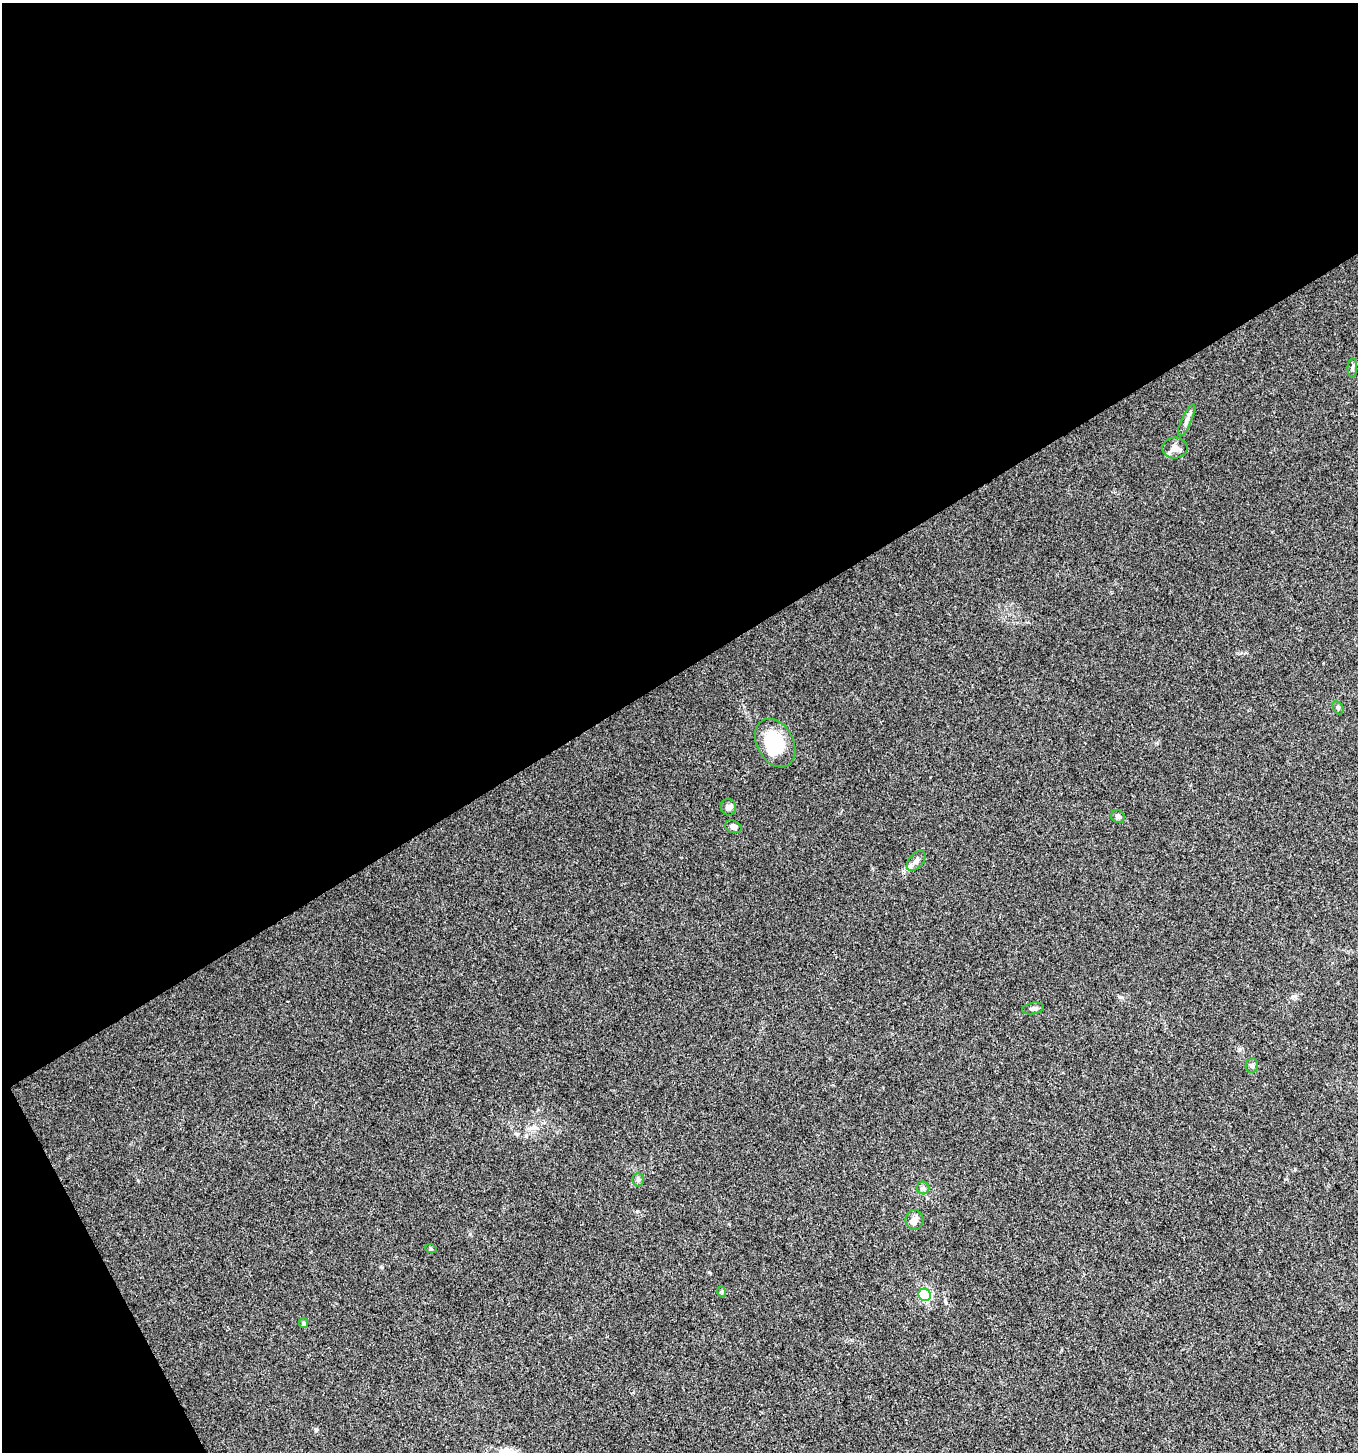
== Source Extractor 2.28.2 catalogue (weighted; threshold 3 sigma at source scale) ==
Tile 1 of 2 x 2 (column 1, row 1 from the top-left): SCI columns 63-1418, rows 1453-2902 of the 2855 x 2902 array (HDU 1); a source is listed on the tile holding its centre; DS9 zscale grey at full resolution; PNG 1360 x 1454 px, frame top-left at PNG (2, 3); each listed source drawn as its Kron ellipse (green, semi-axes under 4 px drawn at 4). Shown black and unused: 48% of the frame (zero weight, under 3 of 4 exposures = <1% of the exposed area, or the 3 px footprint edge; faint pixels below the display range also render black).
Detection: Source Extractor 2.28.2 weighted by HDU 2 'WHT'; one run over the whole footprint, this tile lists its part. Background 0.0231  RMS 0.0045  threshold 0.0201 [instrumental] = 3 sigma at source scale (4.5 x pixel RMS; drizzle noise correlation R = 1.50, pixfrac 1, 0.0396/0.0396 arcsec/px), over >= 5 px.
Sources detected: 19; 1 inside a brighter object's white glare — neither listed nor drawn; the other 18 listed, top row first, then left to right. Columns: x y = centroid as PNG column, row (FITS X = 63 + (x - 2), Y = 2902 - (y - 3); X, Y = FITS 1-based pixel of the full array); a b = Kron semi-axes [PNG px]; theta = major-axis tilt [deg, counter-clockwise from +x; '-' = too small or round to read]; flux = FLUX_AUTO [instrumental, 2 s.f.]
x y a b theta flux
1352 368 10 5 89 1.1
1187 420 17 5 65 2.1
1175 448 12 10 4 3.1
1338 707 7 5 -64 0.84
775 743 26 18 -61 20
728 807 8 7 - 1.3
1118 816 7 6 - 1.5
733 827 8 6 -23 1.8
916 861 12 7 51 2.2
1033 1008 11 5 11 1.4
1252 1066 7 6 - 1.1
638 1179 7 6 - 0.95
923 1188 6 6 - 1.2
914 1220 10 9 - 2.1
431 1249 6 3 -20 0.52
722 1292 5 3 - 0.55
925 1295 6 6 - 22
304 1323 5 4 - 0.57
Unlisted compact peaks at least as high as the median listed source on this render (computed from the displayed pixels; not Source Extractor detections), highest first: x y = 316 1430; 1121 997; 470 1234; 637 1211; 382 1267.